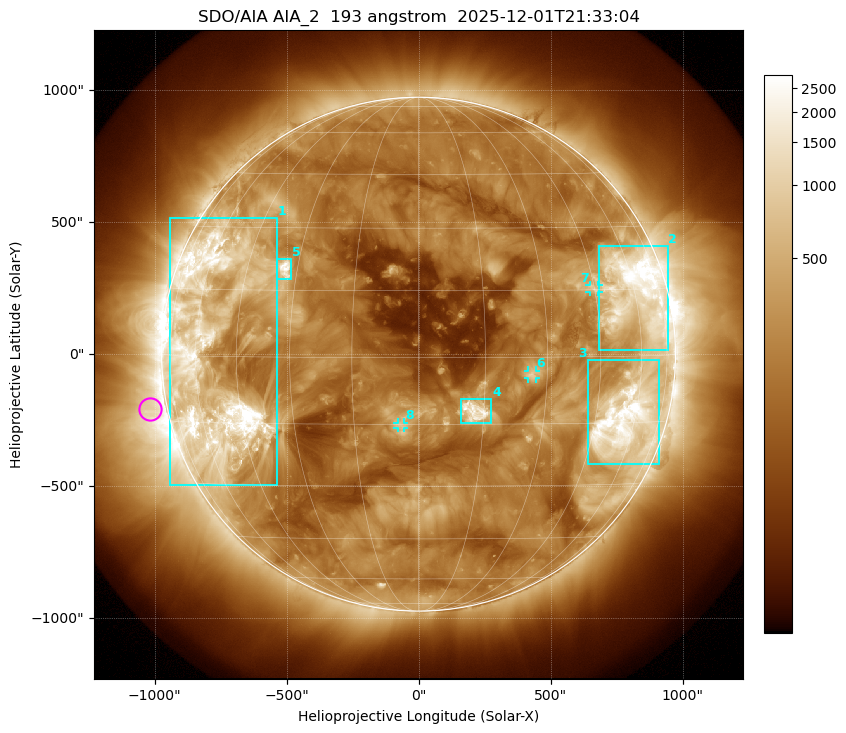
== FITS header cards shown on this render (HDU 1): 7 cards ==
TELESCOP= 'SDO/AIA '           / For AIA: SDO/AIA
INSTRUME= 'AIA_2   '           / For AIA: AIA_ATA1, AIA_ATA2, AIA_ATA3 or AIA_AT
WAVELNTH=                  193 / [angstrom] Wavelength
WAVEUNIT= 'angstrom'           / Wavelength unit: angstrom
DATE-OBS= '2025-12-01T21:33:04.843' / [ISO] Date when observation started; ISO 8
CTYPE1  = 'HPLN-TAN'           / CTYPE1: HPLN
CTYPE2  = 'HPLT-TAN'           / CTYPE2: HPLT

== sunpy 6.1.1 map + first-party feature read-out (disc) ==
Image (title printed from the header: SDO/AIA AIA_2  193 angstrom  2025-12-01T21:33:04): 1024 x 1024 px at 2.4 arcsec/px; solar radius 973 arcsec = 406 px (full disc in frame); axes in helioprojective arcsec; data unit not stated in the header (colour bar unlabelled)
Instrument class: DISC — disc imager (sunpy class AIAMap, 193 A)
Bright regions (active regions / flare kernels): reference = the median radial profile (limb darkening/brightening removed); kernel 9 px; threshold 5 sigma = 527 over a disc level ~195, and >= 1.15x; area >= 12 px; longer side >= 10 px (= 24 arcsec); searched inside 0.97 R_sun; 8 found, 8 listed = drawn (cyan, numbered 1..; 3 of them under ~33 arcsec drawn as corner ticks so the feature stays visible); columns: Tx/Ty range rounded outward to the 5 arcsec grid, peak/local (2 s.f.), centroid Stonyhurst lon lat
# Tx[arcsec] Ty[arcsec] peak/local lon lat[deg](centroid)
1 -945..-535 -500..515 23 -54 -1
2 685..945 15..410 18 +60 +14
3 640..910 -415..-25 14 +56 -14
4 160..275 -260..-170 15 +13 -12
5 -540..-480 280..360 13 -34 +20
6 415..445 -90..-60 5.5 +26 -4
7 645..685 235..265 4.2 +45 +15
8 -80..-55 -280..-260 5.5 -4 -15
Off-limb structures (1.02-1.3 R_sun): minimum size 162 px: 2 found; the strongest spans PA ~65..135 deg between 1.02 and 1.3 R_sun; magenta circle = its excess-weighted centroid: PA ~100 deg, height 1.07 R_sun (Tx ~-1020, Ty ~-210 arcsec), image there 3.2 x the reference